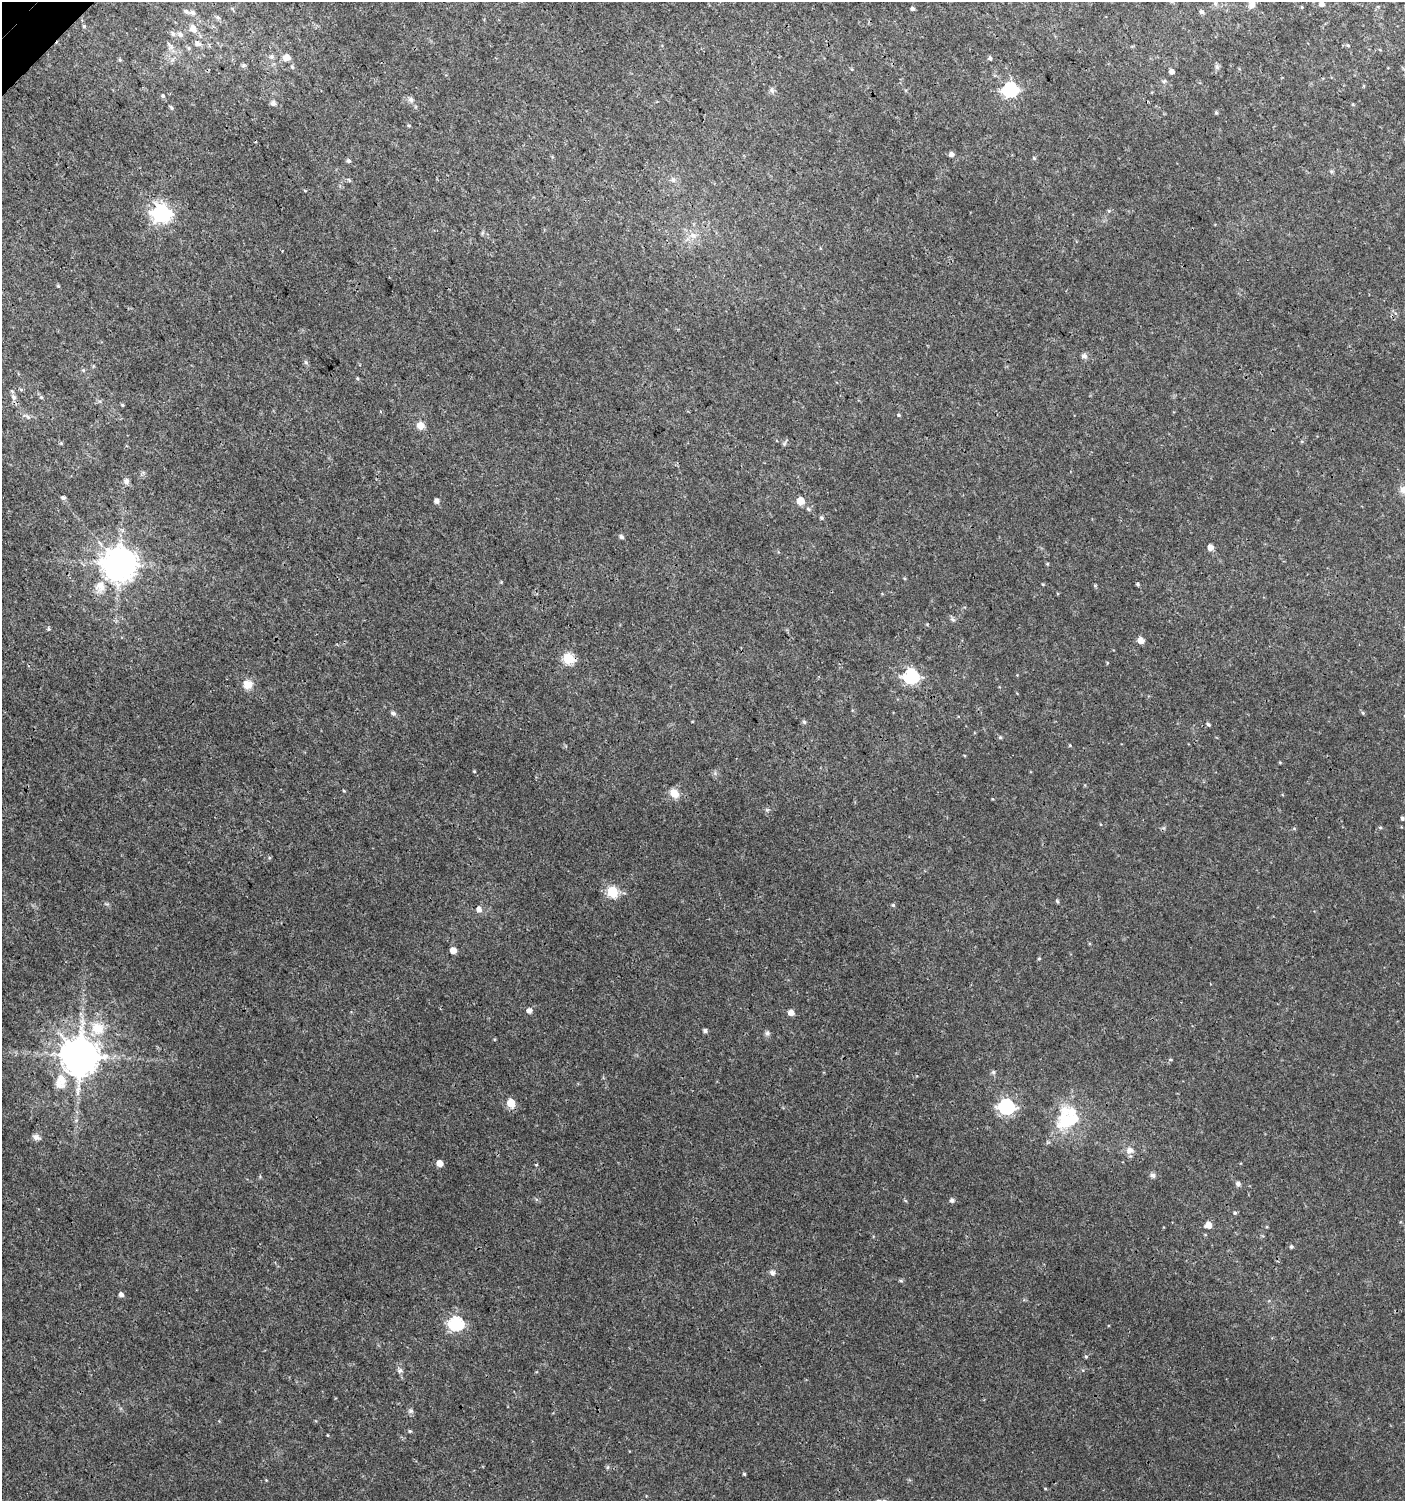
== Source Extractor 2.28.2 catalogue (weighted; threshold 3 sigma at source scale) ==
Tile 11 of 4 x 4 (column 3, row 3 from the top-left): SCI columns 3010-4412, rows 1531-3029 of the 6060 x 6084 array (HDU 1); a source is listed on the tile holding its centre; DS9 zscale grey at full resolution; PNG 1407 x 1503 px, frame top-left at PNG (2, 2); no overlay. Shown black and unused: <1% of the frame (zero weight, under 3 of 4 exposures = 4% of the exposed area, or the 3 px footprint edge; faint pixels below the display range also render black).
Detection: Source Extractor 2.28.2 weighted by HDU 2 'WHT'; one run over the whole footprint, this tile lists its part. Background 0.00434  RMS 0.0022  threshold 0.00968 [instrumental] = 3 sigma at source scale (4.5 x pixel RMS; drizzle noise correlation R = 1.50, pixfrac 1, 0.0396/0.0396 arcsec/px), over >= 5 px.
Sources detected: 117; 2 inside a brighter object's white glare — not listed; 4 inside a brighter listed object's ellipse — not listed separately; the other 111 listed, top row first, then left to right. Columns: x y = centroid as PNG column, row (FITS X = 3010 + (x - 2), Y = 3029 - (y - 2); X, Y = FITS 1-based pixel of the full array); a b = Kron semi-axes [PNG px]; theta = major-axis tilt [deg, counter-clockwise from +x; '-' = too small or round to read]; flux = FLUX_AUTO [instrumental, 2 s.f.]
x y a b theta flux
1215 3 6 5 - 0.41
1322 4 5 5 - 0.93
1252 5 10 8 68 0.99
912 9 4 4 - 0.49
192 12 8 6 -45 0.68
1201 12 6 5 - 0.45
218 17 7 5 -29 0.44
84 26 5 4 - 0.26
193 28 11 8 -58 1.7
180 34 9 6 -30 0.72
198 43 9 7 -34 0.88
1348 45 5 3 - 0.23
171 47 7 7 - 0.74
272 57 7 7 - 0.55
286 57 6 5 - 2.3
990 58 5 4 - 0.45
243 65 7 5 30 0.38
292 67 6 4 -46 0.27
1217 67 7 4 -89 0.45
1172 71 5 4 - 0.8
1164 81 6 5 - 0.35
772 90 8 5 -70 0.51
1010 90 7 6 - 41
163 96 5 4 - 0.32
411 99 9 7 -45 0.73
273 103 7 7 - 0.58
171 108 6 4 -70 0.3
1216 113 5 4 - 0.27
409 125 5 3 - 0.21
951 154 5 4 - 0.97
1034 158 5 4 - 0.25
349 161 5 5 - 0.44
1331 171 6 4 -44 0.31
673 180 6 6 - 0.52
161 213 7 7 - 86
58 286 5 4 - 0.23
1084 356 8 7 - 0.7
83 370 5 5 - 0.28
14 397 9 6 -57 0.79
41 397 6 4 -71 0.28
122 405 5 3 - 0.22
899 415 4 4 - 0.24
28 417 6 5 - 0.4
420 425 10 9 - 1.5
126 481 8 7 - 0.7
63 498 5 4 - 0.48
437 501 6 5 - 0.61
800 501 5 5 - 4.2
821 518 5 5 - 0.35
621 537 5 4 - 0.54
1210 547 6 5 - 1.4
1047 564 4 4 - 0.22
119 565 9 9 - 430
1137 584 4 3 - 0.32
1095 585 6 4 -1 0.22
100 587 17 14 73 2.8
953 619 8 5 -44 0.46
48 629 6 3 72 0.25
1141 640 5 5 - 2.2
568 659 6 5 - 17
1107 663 5 3 - 0.16
911 676 6 6 - 45
248 684 11 10 - 2.2
393 713 7 5 -30 0.56
1363 713 5 4 - 0.29
804 722 5 5 - 0.38
1208 724 5 4 - 0.32
1000 737 5 4 - 0.26
1070 745 4 4 - 0.19
474 771 3 3 - 0.19
674 793 12 9 -45 2
1402 818 4 3 - 0.39
612 892 6 5 - 17
1057 901 6 3 -46 0.28
893 905 5 5 - 0.29
479 909 6 5 - 1.3
453 950 5 5 - 2.3
1039 958 5 3 - 0.19
529 1011 6 5 - 0.94
791 1012 5 5 - 1.6
97 1028 19 18 - 5.8
705 1031 4 4 - 0.55
767 1033 6 6 - 0.47
80 1056 10 10 - 630
993 1072 6 5 - 0.39
60 1083 19 15 28 3.2
511 1103 5 5 - 6.3
1006 1107 7 6 - 55
1066 1122 31 25 -62 9.2
36 1137 11 7 -18 0.84
1130 1150 10 9 - 1.3
440 1163 5 5 - 2.4
536 1165 5 3 - 0.16
1153 1175 7 6 - 0.61
1238 1184 6 6 - 0.62
952 1200 6 5 - 0.58
1235 1213 5 4 - 0.33
1208 1225 8 7 - 1.4
1291 1247 5 4 - 0.36
772 1273 8 7 - 0.6
901 1281 6 4 -19 0.28
121 1295 5 5 - 0.75
456 1323 6 6 - 37
1086 1356 5 4 - 0.28
400 1371 8 6 48 0.55
411 1411 8 7 - 0.53
410 1431 4 4 - 0.23
327 1435 5 3 - 0.15
607 1467 6 4 88 0.3
744 1474 4 3 - 0.26
1045 1489 4 3 - 0.17
Overlapping masked pixels (flux is a lower limit): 2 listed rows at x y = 568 659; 80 1056
Isophote crosses this tile's border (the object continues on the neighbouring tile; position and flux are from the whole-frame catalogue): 1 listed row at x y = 1322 4
Unlisted compact peaks at least as high as the median listed source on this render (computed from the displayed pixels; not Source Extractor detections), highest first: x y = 306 362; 767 810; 344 791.